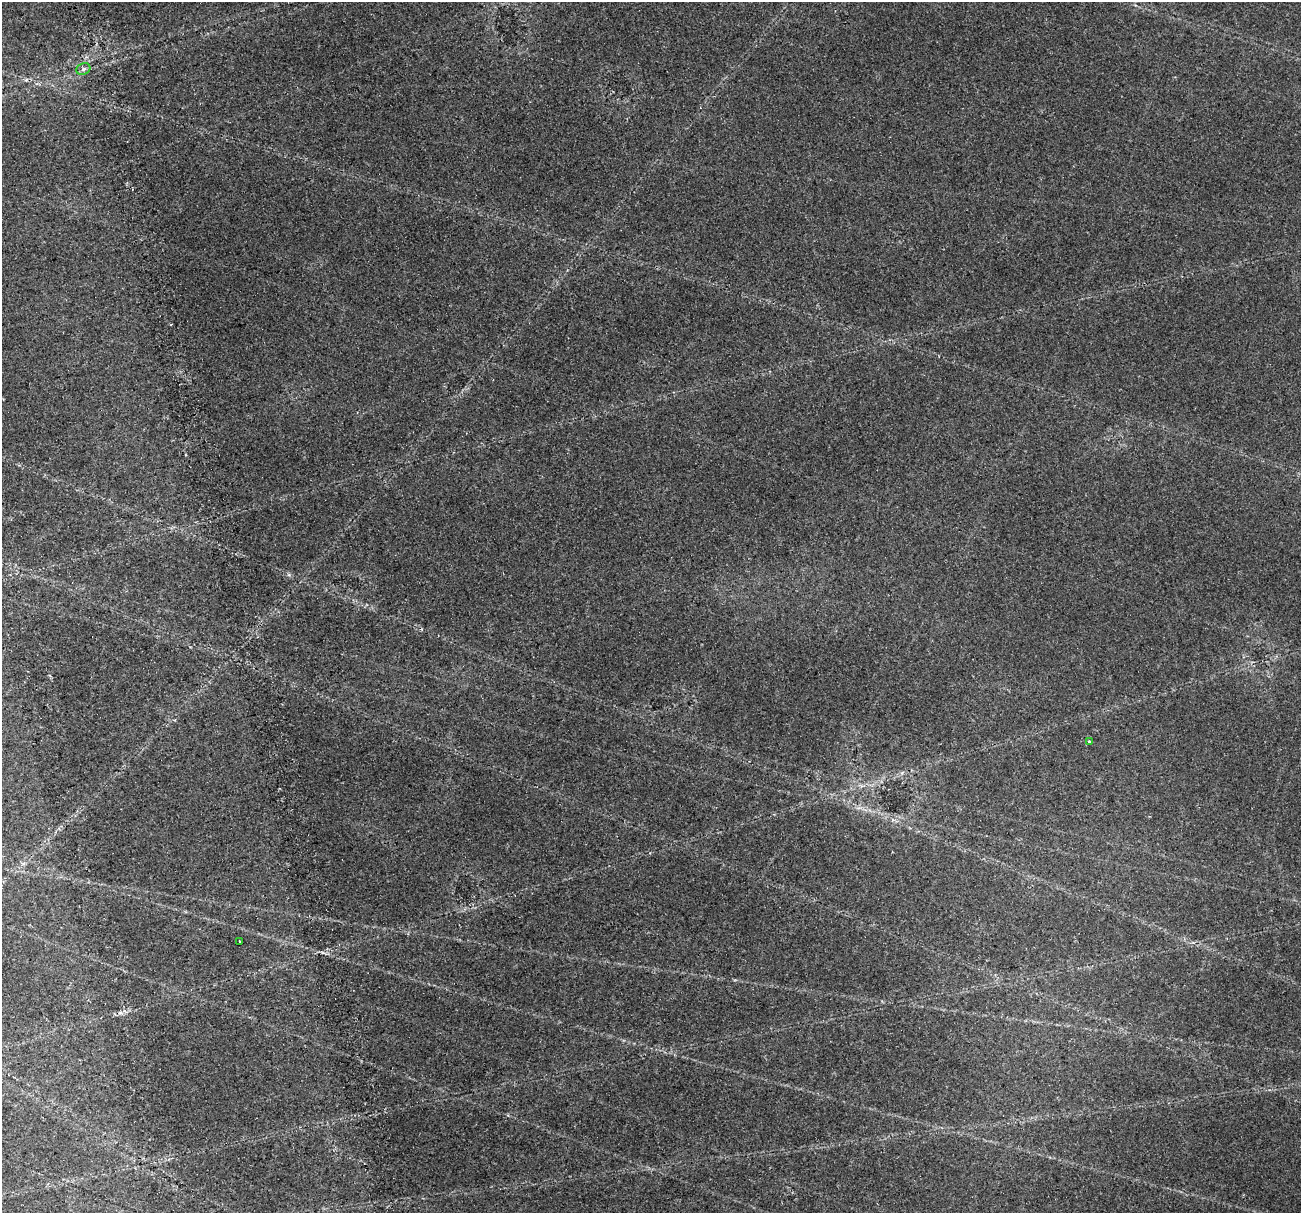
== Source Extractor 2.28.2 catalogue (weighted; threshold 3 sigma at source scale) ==
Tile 7 of 4 x 4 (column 3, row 2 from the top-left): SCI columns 3014-4312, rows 2982-4192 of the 6026 x 5914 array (HDU 1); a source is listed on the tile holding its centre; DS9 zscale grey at full resolution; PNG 1303 x 1215 px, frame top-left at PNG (2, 2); each listed source drawn as its Kron ellipse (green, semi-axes under 4 px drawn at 4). Shown black and unused: <1% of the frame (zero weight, under 2 of 4 exposures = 22% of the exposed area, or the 3 px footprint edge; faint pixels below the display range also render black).
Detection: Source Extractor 2.28.2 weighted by HDU 2 'WHT'; one run over the whole footprint, this tile lists its part. Background 0.0613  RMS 0.0038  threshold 0.0169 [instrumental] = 3 sigma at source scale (4.5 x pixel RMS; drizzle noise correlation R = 1.50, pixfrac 1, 0.0396/0.0396 arcsec/px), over >= 5 px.
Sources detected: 3; all 3 listed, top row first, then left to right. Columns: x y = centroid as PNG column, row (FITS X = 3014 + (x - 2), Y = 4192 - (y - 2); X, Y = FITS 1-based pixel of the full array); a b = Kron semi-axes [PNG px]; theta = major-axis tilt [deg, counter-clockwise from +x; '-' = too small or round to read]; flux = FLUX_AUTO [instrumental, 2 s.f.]
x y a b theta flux
83 69 7 5 23 0.86
1089 741 3 3 - 1
239 941 3 2 - 0.34